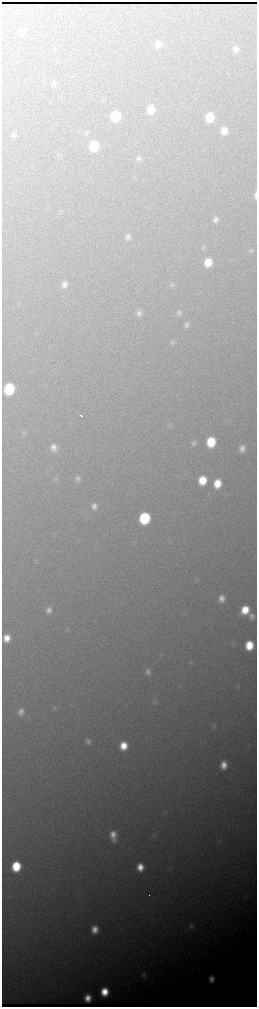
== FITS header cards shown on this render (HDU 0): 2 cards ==
NAXIS1  =                  510 / length of data axis 1
NAXIS2  =                 2010 / length of data axis 2

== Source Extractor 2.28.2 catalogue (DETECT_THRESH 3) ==
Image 510 x 2010 px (HDU 0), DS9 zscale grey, zoomed out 1/2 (1 PNG px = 2 x 2 image px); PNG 259 x 1009 px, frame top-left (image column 2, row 2010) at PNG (2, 2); no overlay
Background 2230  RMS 30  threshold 89.2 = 3 sigma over >= 5 px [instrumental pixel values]
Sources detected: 63; all 63 listed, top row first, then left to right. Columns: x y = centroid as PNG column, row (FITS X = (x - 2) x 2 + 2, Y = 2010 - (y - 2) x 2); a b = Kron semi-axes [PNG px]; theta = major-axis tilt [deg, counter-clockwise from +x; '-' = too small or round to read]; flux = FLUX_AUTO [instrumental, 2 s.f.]
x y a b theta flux
21 32 7 6 - 59000
158 44 9 7 82 41000
236 49 8 7 - 34000
53 84 7 6 - 18000
151 109 8 7 - 110000
115 116 8 7 - 280000
210 117 8 7 - 170000
224 131 8 6 -90 71000
86 133 7 4 67 11000
14 135 7 6 - 24000
94 146 8 7 - 270000
58 155 4 3 - 7800
138 158 7 6 - 21000
2 195 4 1 - 3300
255 195 9 3 90 20000
215 220 7 6 - 27000
128 237 7 7 - 28000
204 247 6 5 - 13000
251 250 6 6 - 13000
208 262 7 6 - 110000
64 284 8 7 - 40000
172 284 8 6 72 18000
139 313 8 6 71 26000
179 313 6 6 - 17000
187 325 7 6 - 24000
172 342 7 6 - 14000
9 389 8 7 - 450000
81 416 2 2 - 200000
24 432 7 5 -13 12000
211 442 8 7 - 250000
194 443 7 7 - 22000
53 447 9 7 -83 49000
242 449 7 6 - 40000
78 478 8 7 - 28000
56 479 5 3 - 7800
202 480 7 7 - 160000
217 483 8 7 - 120000
94 506 9 7 79 40000
144 518 8 7 - 550000
222 598 8 6 84 48000
49 610 7 6 - 34000
245 610 8 7 - 140000
252 616 7 6 - 29000
7 638 7 6 - 81000
249 645 8 7 - 170000
148 672 8 7 - 25000
55 708 4 2 - 4400
21 712 9 7 82 39000
214 726 5 4 - 9100
88 741 7 7 - 23000
123 746 7 7 - 120000
224 765 8 7 - 77000
113 835 11 6 -81 77000
154 835 6 2 -81 5600
16 866 8 7 - 270000
140 867 7 7 - 90000
149 895 2 1 - 9400
191 926 8 5 61 16000
94 929 8 7 - 80000
144 975 7 6 - 16000
211 979 8 6 89 54000
104 992 7 6 - 150000
88 998 7 6 - 69000
At the frame edge (FLAGS 8, measured only in part): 2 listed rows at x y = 2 195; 255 195